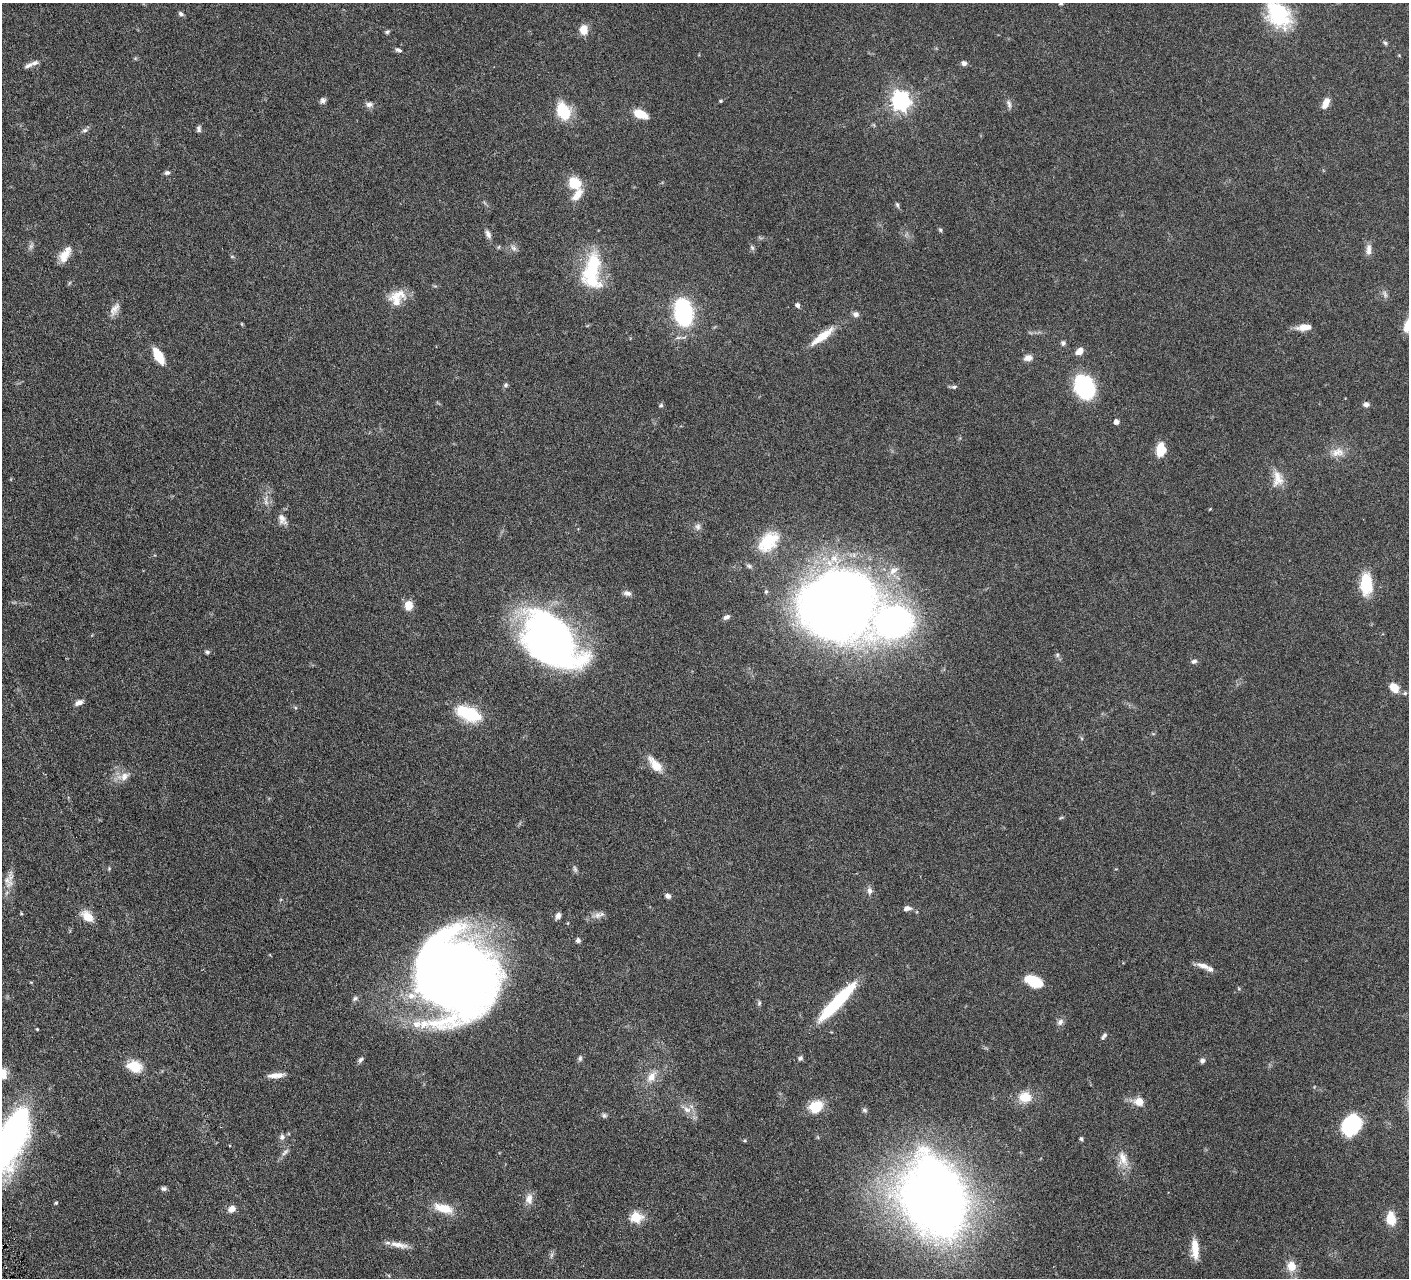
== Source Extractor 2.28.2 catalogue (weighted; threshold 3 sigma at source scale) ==
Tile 7 of 4 x 4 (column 3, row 2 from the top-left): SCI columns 2819-4225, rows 2859-4134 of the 5639 x 5584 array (HDU 1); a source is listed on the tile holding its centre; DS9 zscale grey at full resolution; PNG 1411 x 1280 px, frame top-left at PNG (2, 3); no overlay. Shown black and unused: <1% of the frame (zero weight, under 3 of 6 exposures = <1% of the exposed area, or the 3 px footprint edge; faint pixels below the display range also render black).
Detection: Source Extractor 2.28.2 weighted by HDU 2 'WHT'; one run over the whole footprint, this tile lists its part. Background 0.0705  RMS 0.0033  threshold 0.0136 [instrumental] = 3 sigma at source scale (4.09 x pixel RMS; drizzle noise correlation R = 1.36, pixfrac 0.8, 0.05/0.05 arcsec/px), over >= 5 px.
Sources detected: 132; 1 too faint to see at this stretch — not listed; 6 inside a brighter listed object's ellipse — not listed separately; the other 125 listed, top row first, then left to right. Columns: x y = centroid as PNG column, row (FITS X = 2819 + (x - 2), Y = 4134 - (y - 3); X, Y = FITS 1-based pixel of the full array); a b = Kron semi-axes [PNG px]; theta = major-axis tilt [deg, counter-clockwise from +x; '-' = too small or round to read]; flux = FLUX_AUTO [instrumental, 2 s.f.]
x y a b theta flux
1061 3 4 4 - 0.65
181 14 7 5 -33 0.69
1278 14 29 22 -55 24
584 30 11 9 85 3.4
387 32 7 5 16 0.48
1385 43 6 5 - 0.52
398 50 8 4 -23 0.8
964 63 7 6 - 0.92
28 66 14 6 28 1.2
323 100 8 7 - 0.89
721 101 5 4 - 0.37
901 101 7 7 - 140
1326 103 12 7 63 2.6
369 104 10 7 1 1.2
1009 104 13 6 -66 1
563 111 16 10 -65 13
640 114 15 8 -23 5.2
199 129 8 6 89 0.75
85 130 8 6 15 0.77
167 173 7 5 13 0.74
574 183 12 11 - 7.5
577 195 18 9 53 3.7
897 205 7 5 -63 0.53
940 230 5 4 - 0.42
488 234 11 6 -65 1.1
31 246 7 6 - 0.79
513 248 10 6 -46 0.99
752 248 8 5 -63 0.61
1369 249 16 7 88 1.8
64 256 18 10 58 4
232 256 6 4 -1 0.33
592 271 44 20 85 21
397 295 27 12 18 4.7
797 305 5 4 - 0.99
115 309 19 8 57 2.2
683 312 18 12 -80 47
856 314 8 7 - 1.1
242 324 5 3 - 0.27
1303 327 16 9 10 2.7
822 336 35 8 37 6.1
1063 343 6 6 - 0.73
1080 351 9 6 37 2.5
159 356 17 8 -59 6.4
1028 358 11 7 11 1.6
506 385 6 5 - 0.52
954 387 8 5 2 0.67
1085 387 25 19 -69 24
1366 404 7 5 1 1.1
661 405 5 5 - 0.46
1116 422 4 4 - 1.7
1161 450 15 9 84 5.7
1338 452 19 12 11 3.4
1277 479 23 14 -89 4.2
282 519 15 8 -63 1.9
698 527 10 8 -80 1.1
768 542 33 21 47 11
834 559 16 10 -46 4
893 570 15 8 31 2.3
1366 584 23 12 -89 10
766 591 6 5 - 0.56
627 593 10 6 -13 1.2
838 604 45 42 20 590
409 605 10 8 89 3.4
727 617 9 5 31 0.94
894 621 37 29 21 83
551 640 47 32 -44 210
207 652 7 5 13 0.54
1057 655 6 5 - 0.55
1194 661 8 6 18 0.8
1394 687 8 6 -49 5
1405 693 7 5 14 0.57
79 702 10 6 26 1.5
468 713 31 15 -23 13
655 765 23 10 -50 4.6
124 776 18 11 20 3
575 869 10 5 -71 0.68
8 882 27 11 86 3.5
869 891 10 7 -84 1.2
668 896 6 5 - 1.1
907 908 9 6 7 1.3
598 915 11 8 12 1.6
558 916 8 6 70 1.1
88 917 13 9 -43 4.4
578 940 5 5 - 1
1203 966 18 6 -17 2.1
455 976 66 59 -65 340
1034 981 20 12 -24 7
355 998 8 6 30 0.69
837 1002 52 10 47 21
759 1003 7 5 87 0.54
1060 1022 9 7 57 1.2
37 1029 3 3 - 0.29
1104 1036 9 4 53 0.77
580 1058 8 5 89 0.61
800 1058 7 6 - 0.67
360 1060 8 5 44 0.72
1202 1061 7 6 - 0.8
134 1066 17 13 -18 5.9
3 1074 13 8 88 3
276 1075 19 6 5 2.6
651 1077 14 10 58 3.2
1025 1097 15 13 1 5.4
1139 1102 11 9 -13 3.3
816 1106 15 11 31 7.1
687 1109 11 8 -29 2
864 1110 7 5 -17 0.57
604 1115 7 5 76 0.6
1351 1125 18 13 58 25
282 1137 8 7 - 1.1
1081 1139 5 4 - 0.5
10 1140 57 21 67 110
285 1152 15 5 46 1.1
1123 1159 23 12 -75 4.1
163 1188 7 6 - 0.68
935 1196 56 39 -70 390
529 1199 15 10 87 2.2
56 1203 4 4 - 0.4
443 1208 22 10 -16 6.1
232 1209 9 7 38 1.8
636 1217 6 5 - 20
1391 1219 12 8 -81 6.5
399 1245 26 7 -12 2.8
1195 1249 23 8 -86 4.8
551 1255 7 4 71 0.6
1291 1266 14 12 -77 3.5
Isophote crosses this tile's border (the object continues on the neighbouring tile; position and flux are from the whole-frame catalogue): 4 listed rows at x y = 1061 3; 1278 14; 3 1074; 10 1140